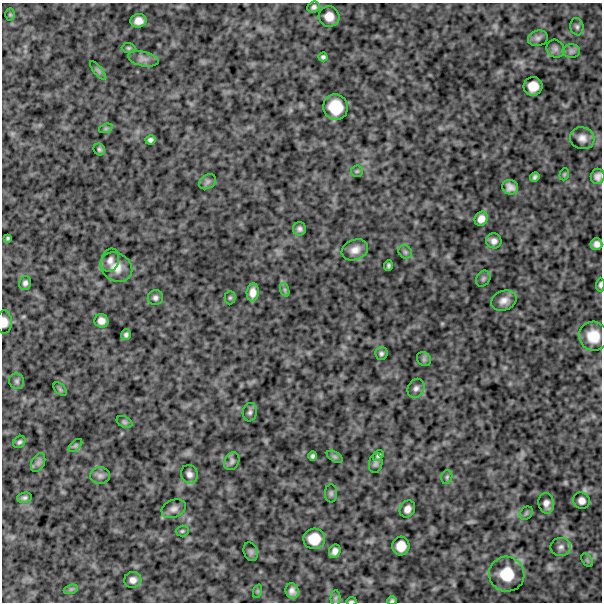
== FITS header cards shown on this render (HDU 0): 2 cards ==
NAXIS1  =                  600
NAXIS2  =                  600

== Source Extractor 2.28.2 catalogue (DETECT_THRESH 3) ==
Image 600 x 600 px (HDU 0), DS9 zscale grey, 1 PNG px = 1 image px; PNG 604 x 604 px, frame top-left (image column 1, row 600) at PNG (2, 3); each listed source drawn as its Kron ellipse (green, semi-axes under 4 px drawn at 4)
Background 1070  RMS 230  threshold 694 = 3 sigma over >= 5 px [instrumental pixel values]
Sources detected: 86; all 86 listed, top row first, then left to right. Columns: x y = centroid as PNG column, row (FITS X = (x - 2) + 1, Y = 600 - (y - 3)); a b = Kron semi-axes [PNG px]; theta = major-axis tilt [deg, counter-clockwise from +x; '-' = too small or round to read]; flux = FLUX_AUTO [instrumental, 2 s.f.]
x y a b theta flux
314 7 6 5 - 47000
10 15 6 5 - 21000
329 17 10 10 - 160000
138 21 8 7 - 120000
577 27 8 6 -82 45000
538 38 10 7 17 56000
128 48 7 5 -1 27000
555 49 9 8 - 57000
571 51 8 7 - 54000
323 57 4 4 - 33000
143 59 15 7 -12 88000
98 71 11 3 -50 35000
533 86 9 9 - 200000
336 107 13 12 - 410000
106 128 7 4 19 28000
582 138 12 11 - 110000
150 140 5 4 - 44000
99 149 6 5 - 29000
357 171 6 5 - 27000
564 174 6 4 70 21000
598 176 8 7 - 72000
535 177 5 4 - 36000
207 182 9 6 34 52000
510 187 8 7 - 85000
481 219 7 6 - 100000
300 229 6 6 - 51000
8 238 4 3 - 21000
494 241 8 7 - 73000
596 244 6 6 - 73000
355 250 13 10 22 130000
405 252 7 6 - 39000
110 260 12 9 72 78000
388 265 5 3 - 30000
116 267 17 13 -35 200000
483 279 8 6 58 42000
25 283 7 6 - 48000
600 285 7 3 86 33000
285 290 7 4 -72 30000
253 292 9 6 84 110000
155 298 8 7 - 49000
230 298 6 5 - 26000
504 301 13 9 21 110000
101 321 7 6 - 94000
4 322 11 7 -88 120000
126 335 6 5 - 39000
593 336 15 14 - 290000
381 354 6 6 - 38000
424 359 8 6 -46 40000
17 381 8 7 - 46000
416 388 10 8 60 64000
60 389 8 5 -45 28000
250 412 9 7 81 48000
124 422 8 5 -26 31000
19 442 7 5 46 35000
75 445 8 5 44 32000
378 455 6 4 54 37000
313 456 4 4 - 35000
335 457 8 5 -31 34000
232 461 9 7 65 48000
38 463 10 6 63 52000
376 463 10 6 81 42000
189 474 9 8 - 77000
100 476 10 8 0 64000
447 477 7 5 77 30000
331 493 9 6 90 35000
25 498 7 5 6 38000
582 501 8 8 - 80000
546 503 10 8 -81 90000
174 509 12 9 21 80000
407 509 9 7 61 88000
526 513 7 6 - 29000
182 531 6 5 - 26000
314 539 11 10 - 270000
401 546 9 8 - 190000
561 547 10 9 - 75000
335 551 7 5 64 76000
251 552 9 7 -71 41000
587 560 7 4 -56 28000
507 574 18 17 - 420000
133 580 8 8 - 86000
71 589 7 4 18 30000
258 591 7 4 71 21000
292 591 7 6 - 81000
335 598 7 5 89 36000
351 601 5 2 - 22000
392 601 5 4 - 30000
At the frame edge (FLAGS 8, measured only in part): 5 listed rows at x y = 598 176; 600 285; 4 322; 351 601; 392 601